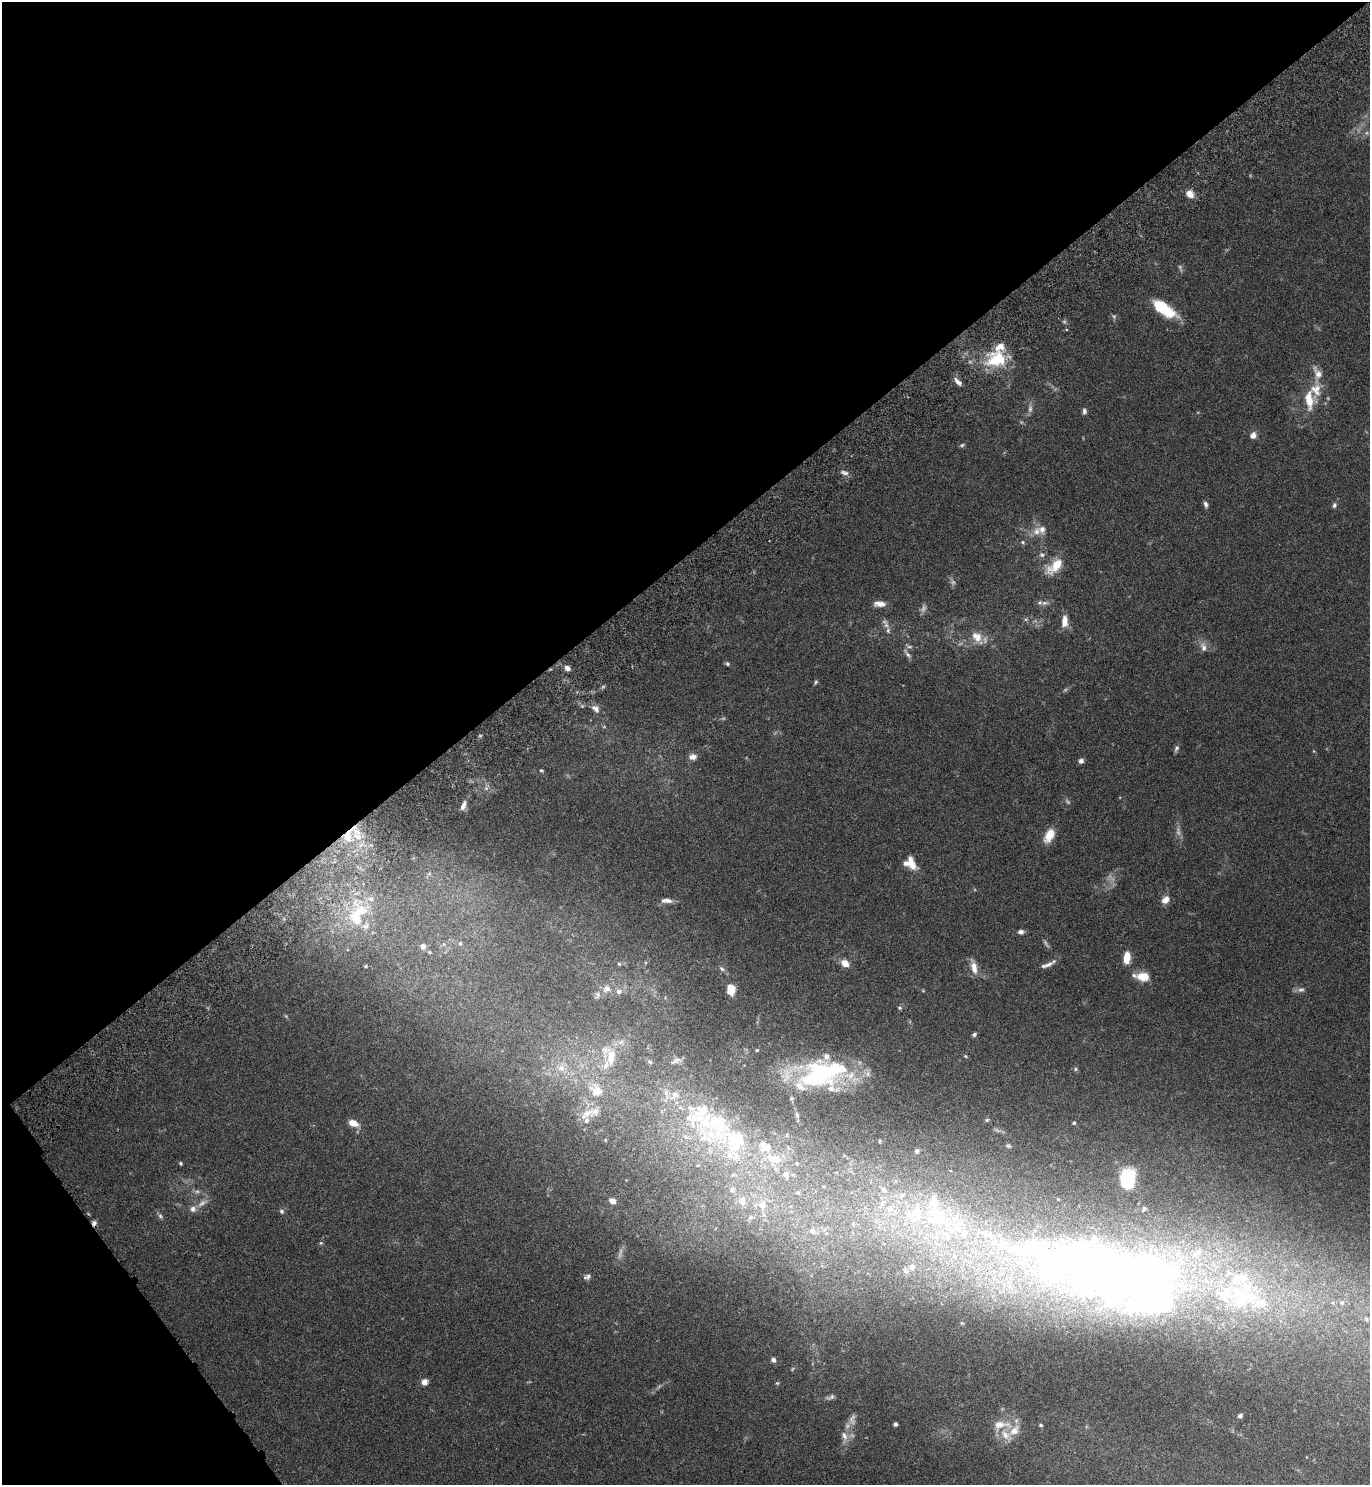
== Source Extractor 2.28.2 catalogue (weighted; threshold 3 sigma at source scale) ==
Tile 5 of 4 x 4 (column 1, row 2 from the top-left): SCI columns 201-1568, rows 3019-4501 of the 6072 x 6081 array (HDU 1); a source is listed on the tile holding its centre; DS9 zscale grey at full resolution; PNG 1372 x 1487 px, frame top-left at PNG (2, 2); no overlay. Shown black and unused: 40% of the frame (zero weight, under 4 of 7 exposures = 5% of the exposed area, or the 3 px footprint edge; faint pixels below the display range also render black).
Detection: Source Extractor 2.28.2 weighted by HDU 2 'WHT'; one run over the whole footprint, this tile lists its part. Background 0.0259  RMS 0.0024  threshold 0.00985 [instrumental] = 3 sigma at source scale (4.09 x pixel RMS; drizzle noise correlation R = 1.36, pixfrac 0.8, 0.05/0.05 arcsec/px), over >= 5 px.
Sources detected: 164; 13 too faint to see at this stretch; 5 inside a brighter object's white glare — not listed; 42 inside a brighter listed object's ellipse — not listed separately; the other 104 listed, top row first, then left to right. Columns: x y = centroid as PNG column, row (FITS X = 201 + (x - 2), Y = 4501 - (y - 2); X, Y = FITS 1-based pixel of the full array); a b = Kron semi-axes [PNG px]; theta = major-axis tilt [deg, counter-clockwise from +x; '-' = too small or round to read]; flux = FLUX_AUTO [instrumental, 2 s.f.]
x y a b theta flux
1190 194 9 7 -49 2
1164 309 28 11 -34 9.1
1114 316 7 5 -69 0.45
996 359 23 17 18 11
1317 374 24 12 -79 2.7
958 382 13 5 -47 1.1
1309 400 25 13 -84 5.3
1084 411 7 5 -85 0.66
1253 435 8 6 49 1.3
962 445 6 5 - 0.38
844 473 11 6 -19 0.86
1206 504 8 5 -74 0.69
1334 505 7 5 72 0.54
1036 531 11 10 - 2
1023 542 6 5 - 0.37
1042 555 8 7 - 0.66
1055 566 24 10 43 5
1044 603 12 6 9 0.98
879 604 13 6 -2 1.7
1064 621 15 7 89 2.2
886 625 9 6 -74 0.91
977 637 19 12 -50 3.1
909 646 12 4 -17 0.54
1203 647 14 8 -75 1.4
907 654 15 5 -57 0.81
727 664 6 5 - 0.4
567 668 8 6 -40 1
816 682 6 4 60 0.35
595 709 12 8 -42 1.2
1176 748 9 5 64 0.58
693 757 10 7 3 1.3
1081 761 6 6 - 0.72
541 770 4 4 - 0.32
463 806 11 5 66 1.1
1049 835 18 10 62 3.1
348 836 23 11 69 4.2
912 864 19 8 -67 2.8
667 900 14 6 -4 1.3
1165 900 10 8 43 1.6
361 910 30 19 -35 9.6
1021 932 6 5 - 0.95
460 943 6 5 - 0.46
423 946 7 6 - 0.94
429 952 5 4 - 0.27
1127 957 10 6 83 3.9
845 963 7 6 - 2.6
619 964 5 4 - 0.27
1047 965 18 5 21 1.3
366 966 4 3 - 0.24
974 968 17 8 -77 2.1
722 969 8 6 -44 0.59
1134 975 14 7 -13 0.86
1141 976 9 7 -67 2.5
607 989 12 10 28 1.6
731 989 11 8 -83 3.1
619 991 8 7 - 0.94
900 1008 5 5 - 0.38
974 1034 5 4 - 0.48
757 1050 4 3 - 0.29
965 1056 5 4 - 0.26
611 1057 28 17 85 7.1
676 1061 16 6 24 1.2
650 1062 8 6 -17 0.5
561 1068 11 10 - 1.9
1076 1069 6 5 - 0.38
822 1073 56 29 10 34
596 1090 22 17 -46 5.7
675 1095 17 11 37 3.2
587 1114 25 10 33 3
797 1115 9 5 -75 0.59
987 1120 6 5 - 0.29
716 1122 59 43 49 27
352 1123 8 6 -23 3.1
1074 1123 4 4 - 0.34
1008 1146 6 4 -20 0.33
917 1151 6 5 - 0.45
773 1159 23 16 -16 7.3
181 1163 4 4 - 0.31
797 1163 7 5 -21 0.45
786 1174 11 9 -85 1.9
732 1190 8 6 -57 0.73
197 1191 7 4 0 0.52
798 1193 7 5 -66 0.57
612 1201 6 5 - 1.4
742 1201 12 10 -87 2.1
762 1205 13 11 89 2.9
193 1209 8 8 - 1.1
281 1211 6 6 - 0.52
160 1216 7 6 - 0.55
94 1223 7 5 -88 0.84
321 1243 5 5 - 0.32
1059 1264 281 110 -6 290
587 1277 9 6 19 0.67
1342 1303 6 6 - 0.46
773 1360 5 5 - 0.79
792 1369 6 3 70 0.23
424 1382 6 6 - 1.6
830 1397 12 6 21 0.7
1240 1416 6 5 - 0.65
852 1419 17 8 84 1.8
895 1424 4 4 - 0.57
1001 1425 29 13 4 4
1041 1425 5 4 - 0.29
844 1436 17 8 -74 1.9
Overlapping masked pixels (flux is a lower limit): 2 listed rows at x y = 348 836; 94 1223